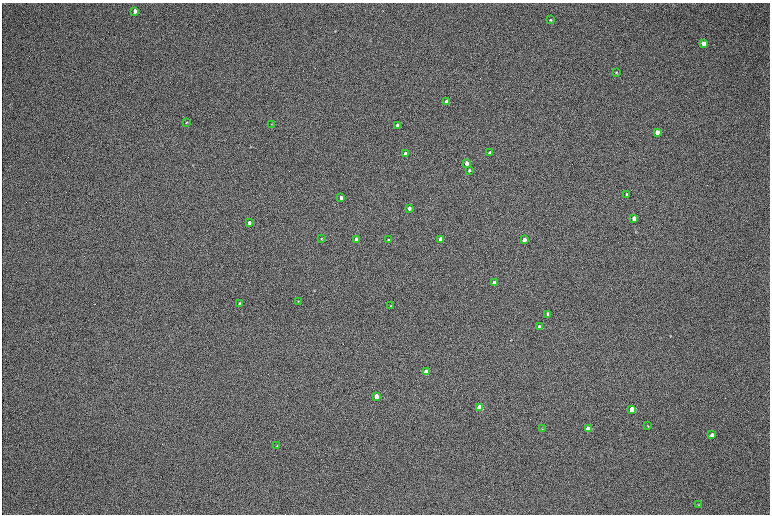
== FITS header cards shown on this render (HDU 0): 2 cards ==
NAXIS1  =                 1536 / length of data axis 1
NAXIS2  =                 1024 / length of data axis 2

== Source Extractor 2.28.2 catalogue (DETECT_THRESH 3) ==
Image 1536 x 1024 px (HDU 0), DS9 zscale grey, zoomed out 1/2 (1 PNG px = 2 x 2 image px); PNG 772 x 516 px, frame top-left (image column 1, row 1023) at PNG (2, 3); each listed source drawn as its Kron ellipse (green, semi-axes under 4 px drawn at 4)
Background 168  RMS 20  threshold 60.2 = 3 sigma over >= 5 px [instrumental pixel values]
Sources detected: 39; all 39 listed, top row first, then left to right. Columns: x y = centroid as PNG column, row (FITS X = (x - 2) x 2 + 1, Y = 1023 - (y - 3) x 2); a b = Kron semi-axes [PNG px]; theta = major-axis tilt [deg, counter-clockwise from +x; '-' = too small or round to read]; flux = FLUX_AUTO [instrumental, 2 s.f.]
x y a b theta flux
135 11 4 3 - 19000
550 20 4 3 - 4900
703 43 4 3 - 21000
616 72 4 2 - 2700
447 102 3 3 - 52000
186 122 4 2 - 2500
272 124 3 2 - 1800
397 125 3 3 - 25000
657 132 4 3 - 29000
490 153 3 3 - 13000
405 154 3 3 - 43000
467 163 3 3 - 30000
469 170 3 2 - 6100
627 195 4 3 - 8500
341 198 3 3 - 22000
409 208 3 3 - 15000
634 218 3 3 - 23000
249 223 3 3 - 17000
321 239 3 3 - 3200
356 239 3 3 - 43000
440 239 3 3 - 32000
388 240 3 2 - 4000
524 240 3 3 - 38000
494 283 3 3 - 39000
298 301 3 2 - 2600
239 303 4 3 - 4000
391 306 4 2 - 2400
548 314 3 3 - 18000
539 326 3 3 - 5600
426 372 3 3 - 110000
376 396 3 3 - 67000
480 407 4 3 - 160000
632 409 4 3 - 100000
648 426 4 3 - 2800
542 429 4 3 - 2800
588 429 4 3 - 80000
712 435 4 3 - 11000
277 446 3 3 - 3000
699 505 4 3 - 3300